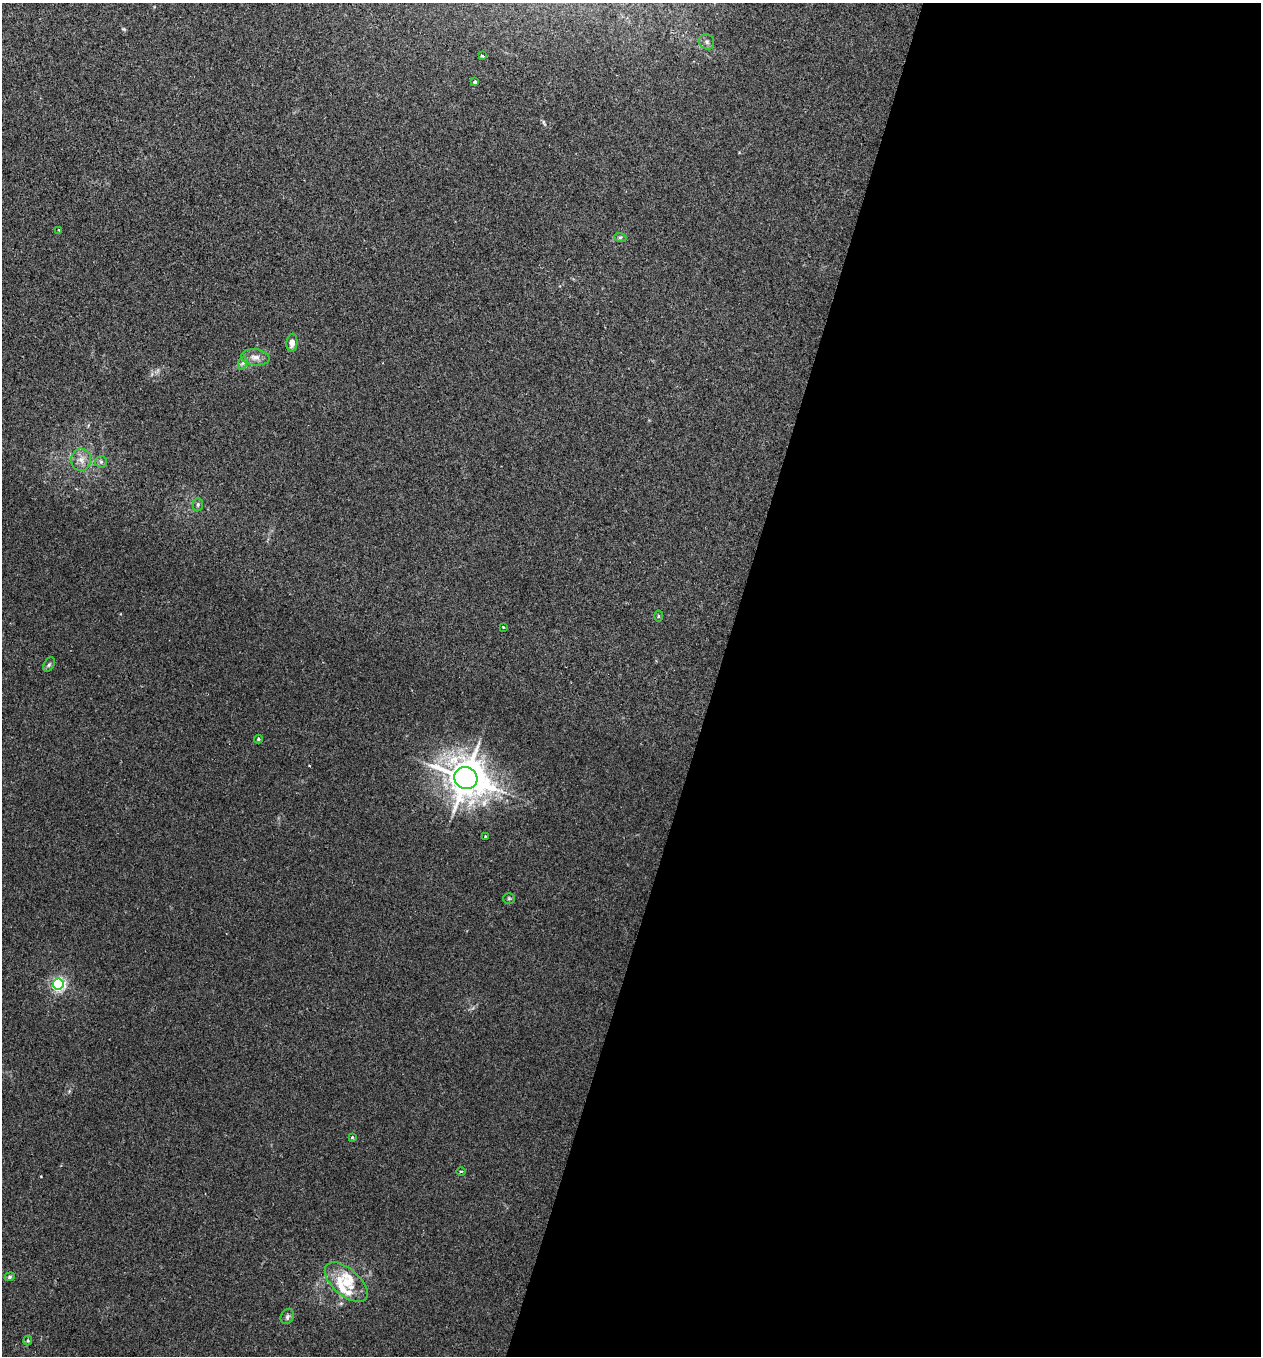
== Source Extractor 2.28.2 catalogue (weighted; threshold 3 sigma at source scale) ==
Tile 12 of 4 x 4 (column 4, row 3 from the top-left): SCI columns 3910-5168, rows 1355-2708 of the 5430 x 5416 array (HDU 1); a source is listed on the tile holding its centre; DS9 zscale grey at full resolution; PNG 1263 x 1358 px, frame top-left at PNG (2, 3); each listed source drawn as its Kron ellipse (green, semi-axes under 4 px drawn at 4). Shown black and unused: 43% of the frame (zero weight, under 2 of 3 exposures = <1% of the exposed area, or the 3 px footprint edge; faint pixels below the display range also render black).
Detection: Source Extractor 2.28.2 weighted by HDU 2 'WHT'; one run over the whole footprint, this tile lists its part. Background 0.034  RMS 0.0054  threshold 0.0242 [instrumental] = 3 sigma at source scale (4.5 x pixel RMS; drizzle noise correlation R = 1.50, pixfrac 1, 0.05/0.05 arcsec/px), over >= 5 px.
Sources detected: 28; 3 inside a brighter listed object's ellipse — not listed separately; the other 25 listed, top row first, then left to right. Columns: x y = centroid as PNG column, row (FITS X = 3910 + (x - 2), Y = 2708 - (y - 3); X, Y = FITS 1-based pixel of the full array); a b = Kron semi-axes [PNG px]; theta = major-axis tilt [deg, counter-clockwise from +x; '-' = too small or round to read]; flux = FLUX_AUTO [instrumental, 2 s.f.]
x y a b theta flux
707 42 8 7 - 1.5
482 56 3 2 - 0.72
475 82 3 3 - 1.1
59 230 3 3 - 0.39
620 237 6 4 -17 0.8
292 343 9 5 86 3.4
255 357 14 8 -6 3.5
243 363 7 4 71 1.1
81 460 11 10 - 3.8
101 462 6 5 - 1.1
198 505 6 5 - 1
658 616 5 3 - 0.51
503 627 3 2 - 0.4
49 665 8 5 62 1
258 739 4 4 - 0.61
466 778 12 10 -25 1400
485 836 3 3 - 0.59
509 898 5 5 - 0.79
58 984 5 5 - 110
352 1137 4 3 - 0.71
461 1171 4 3 - 0.54
10 1277 5 4 - 0.72
346 1282 26 13 -41 13
287 1317 8 6 59 1.5
28 1341 5 4 - 0.74